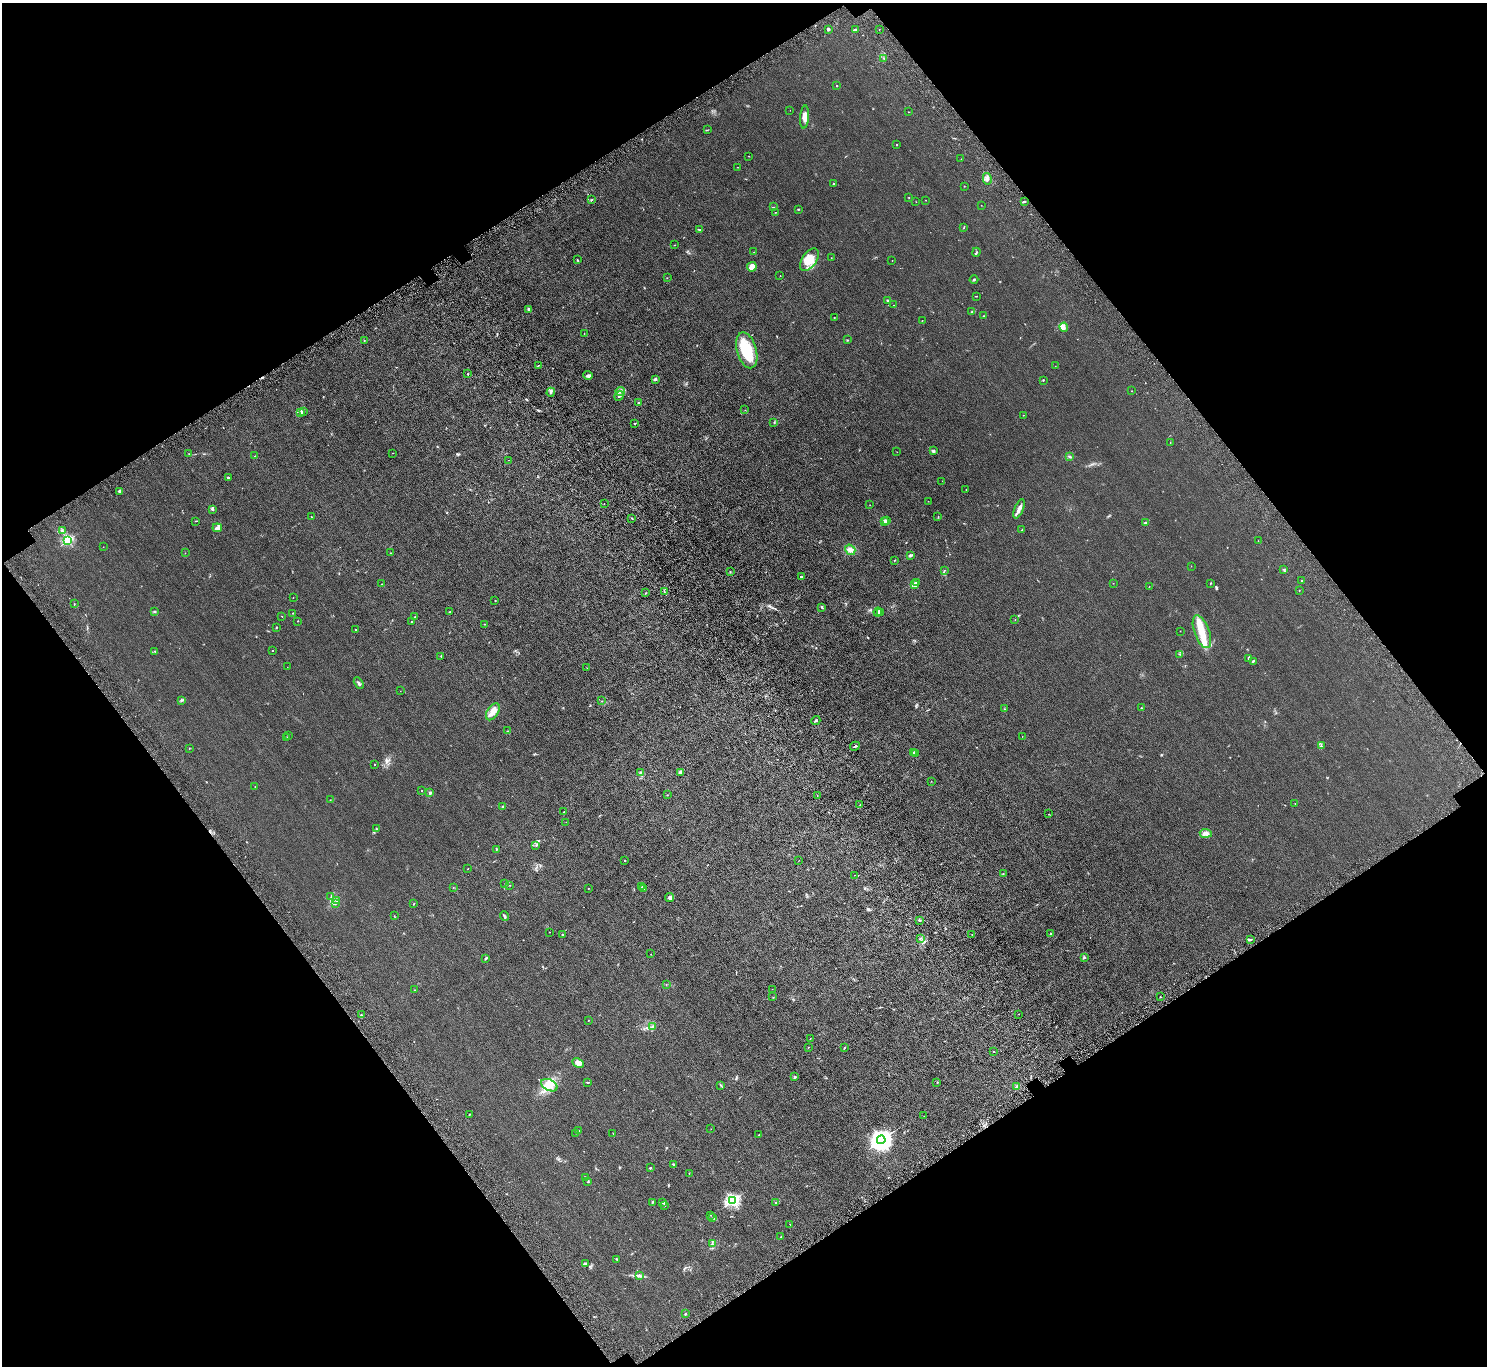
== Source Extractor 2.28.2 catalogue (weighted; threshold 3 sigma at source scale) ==
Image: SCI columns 105-6042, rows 259-5711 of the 6146 x 6105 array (HDU 1 of 3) = the unmasked area's bounding box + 8 px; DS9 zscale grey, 4 x 4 block average (1 PNG px = mean of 4 x 4 image px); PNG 1489 x 1368 px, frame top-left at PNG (2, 3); each listed source drawn as its Kron ellipse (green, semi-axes under 4 px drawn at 4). Shown black and unused: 48% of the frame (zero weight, under 4 of 8 exposures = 5% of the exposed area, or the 3 px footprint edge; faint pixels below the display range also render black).
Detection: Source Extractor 2.28.2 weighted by HDU 2 'WHT'. Background 0.0318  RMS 0.0058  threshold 0.0239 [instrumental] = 3 sigma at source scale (4.09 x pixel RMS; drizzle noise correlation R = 1.36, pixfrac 0.8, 0.05/0.05 arcsec/px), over >= 5 px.
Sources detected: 282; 1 inside a brighter object's white glare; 3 cosmic-ray / hot-pixel residue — neither listed nor drawn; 5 coinciding with a brighter row at this scale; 16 inside a brighter listed object's ellipse — not listed separately; the other 257 listed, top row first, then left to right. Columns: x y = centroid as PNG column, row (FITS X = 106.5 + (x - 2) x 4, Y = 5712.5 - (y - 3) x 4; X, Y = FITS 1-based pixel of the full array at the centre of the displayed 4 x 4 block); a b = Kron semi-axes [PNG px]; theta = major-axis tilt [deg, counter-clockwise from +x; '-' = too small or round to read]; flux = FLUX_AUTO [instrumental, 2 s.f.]
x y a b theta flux
828 29 2 2 - 6.5
879 29 2 2 - 0.74
855 30 3 2 - 2.8
884 58 2 2 - 0.76
837 86 2 2 - 3.6
790 110 2 2 - 0.38
909 112 2 2 - 0.74
804 117 11 4 85 19
707 130 3 2 - 1.3
897 145 2 2 - 1.2
749 156 2 2 - 0.8
961 159 2 2 - 0.54
737 167 2 2 - 0.7
987 179 6 2 -76 7.1
833 183 2 2 - 1.6
964 186 2 2 - 1.1
909 197 2 2 - 1
591 200 2 2 - 1.3
925 200 2 2 - 1.5
916 202 2 2 - 0.81
1024 202 4 2 - 3.4
981 205 2 2 - 0.51
773 207 2 2 - 0.97
798 209 3 2 - 1.8
776 212 2 2 - 0.68
964 227 2 2 - 0.87
700 230 2 2 - 2
674 245 2 2 - 1.1
754 252 2 2 - 0.42
976 252 4 2 - 2.9
831 258 2 2 - 0.51
577 260 2 2 - 2
809 260 13 7 56 43
892 260 2 2 - 1.5
752 267 5 4 - 21
780 275 2 2 - 0.5
667 278 2 2 - 0.69
974 279 4 2 - 3.1
977 296 2 2 - 0.98
887 300 2 2 - 9.6
893 305 2 2 - 0.7
529 309 2 2 - 2.2
972 312 2 2 - 1.7
983 316 2 2 - 1.5
834 317 2 2 - 0.86
922 320 2 2 - 1
1064 327 4 3 - 8
584 334 2 2 - 0.49
847 340 2 2 - 1.5
364 341 2 2 - 0.84
747 350 18 10 -74 87
538 366 3 2 - 1.4
1055 366 2 2 - 0.53
468 374 2 2 - 6.1
588 375 4 4 - 6.4
655 379 2 2 - 6.6
1043 380 2 2 - 2
620 391 5 2 - 5
1132 391 2 2 - 1.1
551 392 4 2 - 4.4
619 396 5 3 - 5.1
639 403 2 2 - 14
745 410 2 2 - 0.85
303 411 4 2 - 2.3
301 412 3 2 - 3.3
1023 415 2 2 - 0.76
774 422 2 2 - 2
635 423 2 2 - 2.6
1170 442 2 2 - 0.88
933 451 3 3 - 4.8
897 452 2 2 - 0.58
392 453 2 2 - 0.65
189 454 2 2 - 1.1
255 456 2 2 - 1.8
1069 456 4 2 - 2.8
508 460 2 2 - 0.51
228 478 3 2 - 3.4
942 481 2 2 - 0.64
966 489 2 2 - 1.6
119 491 2 2 - 4.9
928 501 2 2 - 0.62
604 504 2 2 - 0.59
870 505 2 2 - 0.53
1019 509 10 3 68 18
213 510 2 2 - 2.8
311 517 2 2 - 0.74
938 517 2 2 - 1.1
632 518 2 2 - 1.6
196 521 2 2 - 1.1
885 521 2 2 - 40
887 521 3 2 - 3.4
1145 523 3 2 - 3.8
217 528 5 3 - 12
1022 530 2 2 - 1.8
62 531 3 2 - 3
68 540 2 2 - 330
1258 541 2 2 - 0.6
103 547 2 2 - 0.46
850 550 5 5 - 12
185 553 2 2 - 0.7
391 553 2 2 - 0.73
910 555 2 2 - 14
894 560 2 2 - 2.1
1191 566 2 2 - 0.38
1284 569 3 2 - 2.3
944 570 2 2 - 1.6
730 572 2 2 - 1.4
801 577 2 2 - 8.8
1302 581 2 2 - 0.95
916 583 3 2 - 3.6
1113 583 2 2 - 0.94
1210 583 3 2 - 1.2
382 584 2 2 - 1.2
914 584 2 2 - 45
1149 587 2 2 - 1.3
1299 590 2 2 - 0.99
664 591 2 2 - 1.5
646 593 2 2 - 1.3
293 597 2 2 - 0.62
495 600 2 2 - 1.2
74 604 2 2 - 1.6
822 607 3 2 - 2.4
154 612 3 2 - 2.4
450 612 2 2 - 1.3
878 612 4 2 - 4.1
880 612 2 2 - 2
292 613 2 2 - 1.1
282 616 2 2 - 1.5
415 617 2 2 - 1.4
1015 620 2 2 - 0.82
298 621 2 2 - 1.6
411 622 2 2 - 0.77
484 624 2 2 - 0.79
277 627 3 2 - 1.5
356 629 2 2 - 3.9
1180 631 2 2 - 0.73
1202 632 17 7 -70 49
155 651 2 2 - 1.8
272 651 2 2 - 1.6
1180 654 2 2 - 1
441 656 2 2 - 1.5
1248 658 2 2 - 1.9
1253 661 3 2 - 3.4
287 667 2 2 - 0.56
587 668 2 2 - 0.41
359 683 6 2 -59 4.7
400 691 2 2 - 0.52
182 700 2 2 - 1.5
602 701 2 2 - 0.99
1141 708 2 2 - 1.3
1004 709 2 2 - 1.5
493 712 9 5 57 20
816 721 4 2 - 3.3
508 731 3 2 - 1.7
288 735 2 2 - 1.6
1022 736 2 2 - 0.74
287 737 2 2 - 1.9
855 746 5 2 - 3.4
1321 746 4 2 - 2.5
189 748 2 2 - 1.6
913 752 2 2 - 1.1
915 754 3 2 - 1.9
375 764 2 2 - 1.2
641 772 2 2 - 1.1
680 772 2 2 - 42
931 781 2 2 - 0.52
255 787 2 2 - 1.2
421 791 2 2 - 0.93
430 793 2 2 - 6.8
667 795 2 2 - 0.8
817 796 2 2 - 1.6
330 800 2 2 - 0.62
1295 804 2 2 - 0.69
860 805 2 2 - 0.82
503 807 2 2 - 19
564 812 2 2 - 1.7
1048 814 2 2 - 0.87
566 822 2 2 - 0.54
376 829 2 2 - 1.6
1206 833 6 3 -4 16
536 845 2 2 - 1.1
496 849 4 2 - 2.3
625 861 2 2 - 2.2
798 861 2 2 - 0.49
468 869 2 2 - 1.1
1003 873 2 2 - 1.5
854 875 2 2 - 0.57
505 884 2 2 - 1
510 885 2 2 - 0.97
642 887 2 2 - 4.7
453 888 2 2 - 0.78
588 888 2 2 - 1.1
644 888 2 2 - 1.4
331 897 2 2 - 1.3
669 898 4 3 - 6.9
336 900 2 2 - 2.1
335 903 3 2 - 1.8
414 904 2 2 - 1.2
394 916 2 2 - 0.77
504 916 4 2 - 4.6
920 920 2 2 - 2.1
550 932 2 2 - 1.1
1051 933 2 2 - 8.1
972 934 2 2 - 0.76
563 935 3 2 - 4
920 938 2 2 - 3
1250 939 2 2 - 1.8
651 954 2 2 - 0.6
486 958 3 2 - 4.4
1084 958 2 2 - 2
666 984 2 2 - 0.95
772 989 2 2 - 0.78
414 990 2 2 - 1.1
1160 996 2 2 - 0.86
773 997 2 2 - 0.75
1019 1014 2 2 - 0.66
361 1015 2 2 - 3
588 1021 2 2 - 2.1
652 1027 3 2 - 2.6
810 1038 2 2 - 0.78
808 1047 2 2 - 1.3
844 1048 3 2 - 2.1
993 1052 2 2 - 1.3
578 1063 6 4 -29 16
795 1076 2 2 - 1.3
587 1082 4 2 - 1.9
937 1082 2 2 - 1.7
549 1085 9 5 -26 24
720 1085 2 2 - 2.2
1017 1087 2 2 - 51
469 1114 2 2 - 1.5
924 1116 2 2 - 0.68
711 1129 2 2 - 0.78
579 1131 2 2 - 1.5
576 1133 2 2 - 0.51
613 1133 2 2 - 0.75
759 1135 2 2 - 1.6
881 1140 4 4 - 2600
673 1164 3 2 - 2.8
651 1167 2 2 - 2.3
689 1173 2 2 - 1.3
585 1178 2 2 - 1.6
588 1181 2 2 - 1.7
732 1201 2 2 - 650
652 1202 2 2 - 1.8
775 1202 2 2 - 1.1
663 1203 2 2 - 1.4
664 1206 2 2 - 1
711 1215 2 2 - 0.65
713 1218 2 2 - 2.3
790 1224 2 2 - 0.63
780 1237 3 2 - 1.3
712 1244 3 2 - 1.9
617 1259 3 2 - 2.3
585 1263 3 3 - 5.1
639 1275 3 2 - 2.8
685 1314 2 2 - 13
Diffuse or blended objects may show on this block-average render without a row.